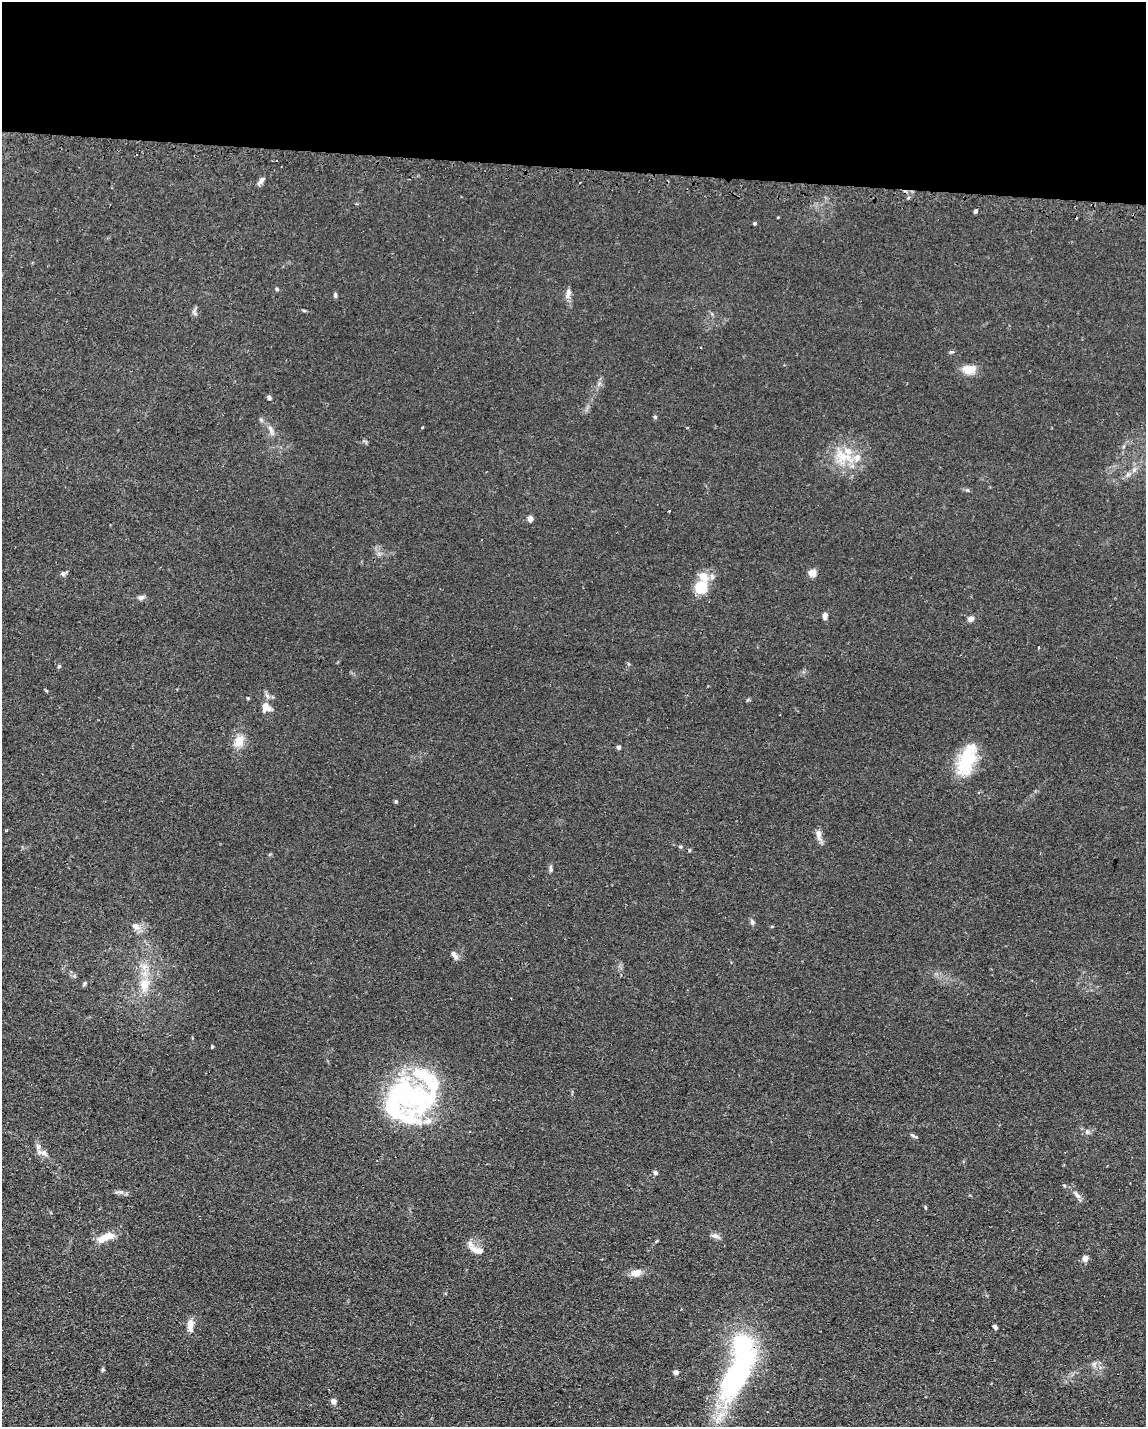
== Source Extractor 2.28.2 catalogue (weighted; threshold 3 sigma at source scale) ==
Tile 3 of 4 x 3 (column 3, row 1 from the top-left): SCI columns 2480-3623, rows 3188-4612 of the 4785 x 4757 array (HDU 1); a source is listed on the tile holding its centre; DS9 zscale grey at full resolution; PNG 1148 x 1429 px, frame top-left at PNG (2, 2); no overlay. Shown black and unused: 12% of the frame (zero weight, under 2 of 3 exposures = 3% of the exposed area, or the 3 px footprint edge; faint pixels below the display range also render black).
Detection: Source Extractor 2.28.2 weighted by HDU 2 'WHT'; one run over the whole footprint, this tile lists its part. Background 0.0399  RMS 0.0053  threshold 0.0239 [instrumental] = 3 sigma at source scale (4.5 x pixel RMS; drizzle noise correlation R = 1.50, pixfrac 1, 0.05/0.05 arcsec/px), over >= 5 px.
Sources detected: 72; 2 inside a brighter object's white glare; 2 cosmic-ray / hot-pixel residue — not listed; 10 inside a brighter listed object's ellipse — not listed separately; the other 58 listed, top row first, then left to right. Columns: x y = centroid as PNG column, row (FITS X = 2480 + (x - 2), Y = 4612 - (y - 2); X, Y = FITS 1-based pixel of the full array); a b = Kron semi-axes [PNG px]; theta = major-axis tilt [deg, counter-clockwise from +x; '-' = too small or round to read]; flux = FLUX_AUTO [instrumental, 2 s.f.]
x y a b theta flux
261 180 13 5 45 1.8
975 211 4 3 - 3.4
778 217 4 3 - 0.35
755 223 4 3 - 0.86
277 289 5 4 - 0.6
568 293 13 6 75 2.6
335 295 6 5 - 0.86
194 311 10 4 57 1.2
969 369 18 11 -3 6.5
269 398 5 4 - 1.2
655 417 5 5 - 0.76
422 428 3 2 - 0.57
270 429 11 5 -67 2.1
842 457 25 13 -41 12
530 519 4 4 - 5.4
63 573 7 6 - 1.3
812 573 8 8 - 3.8
701 587 19 17 57 12
141 597 7 6 - 1.8
825 616 8 5 78 2
971 619 7 6 - 2.5
248 698 4 4 - 0.52
266 707 13 11 -70 5.2
239 741 15 11 71 6.9
619 747 4 4 - 2
966 760 36 19 72 23
396 801 5 4 - 0.77
6 830 4 3 - 0.55
819 835 17 7 -81 3
680 847 5 3 - 0.58
551 869 9 5 -89 1.3
752 922 7 6 - 1.1
135 926 11 8 -28 3.4
454 955 13 5 -52 2.1
144 967 11 8 65 3.8
84 984 7 4 60 0.83
144 985 18 12 87 9.1
212 1046 3 3 - 1.3
412 1097 52 40 -30 77
1087 1132 7 5 -70 1.3
914 1136 10 3 -25 1
44 1153 10 7 -46 2.5
656 1173 6 5 - 1
1064 1185 5 3 - 0.58
1077 1194 11 6 -53 2.3
925 1207 5 3 - 0.51
715 1236 12 6 -15 2.1
105 1237 26 9 20 7.6
477 1250 20 8 -16 5.4
1085 1258 7 6 - 2.8
636 1273 14 9 12 4.1
190 1326 15 7 -88 4.1
995 1327 6 4 -41 1.2
1094 1364 7 6 - 1.5
103 1369 5 4 - 0.73
676 1372 4 4 - 2.9
737 1376 73 27 60 86
334 1401 7 6 - 2
Overlapping masked pixels (flux is a lower limit): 1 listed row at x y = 737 1376